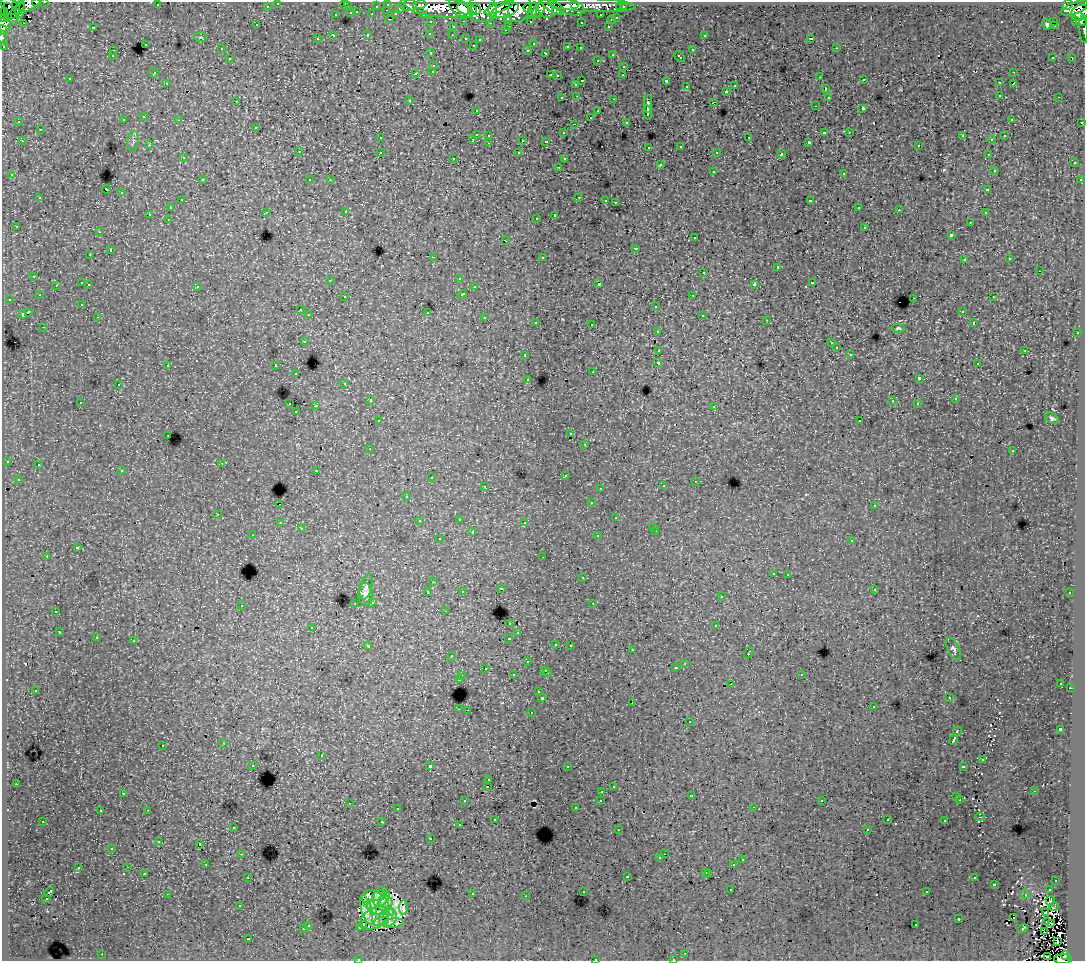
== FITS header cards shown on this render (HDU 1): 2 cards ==
NAXIS1  =                 1083
NAXIS2  =                  959

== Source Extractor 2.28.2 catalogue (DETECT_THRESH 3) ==
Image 1083 x 959 px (HDU 1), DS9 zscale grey, 1 PNG px = 1 image px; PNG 1087 x 963 px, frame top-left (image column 1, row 959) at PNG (2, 2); each listed source drawn as its Kron ellipse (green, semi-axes under 4 px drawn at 4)
Background 179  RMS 1.5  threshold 4.46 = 3 sigma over >= 5 px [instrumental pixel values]
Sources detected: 589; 7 with non-positive FLUX_AUTO (blend fragments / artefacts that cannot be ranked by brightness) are neither listed nor drawn; of the other 582, the 500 brightest by FLUX_AUTO listed and drawn (82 fainter detections omitted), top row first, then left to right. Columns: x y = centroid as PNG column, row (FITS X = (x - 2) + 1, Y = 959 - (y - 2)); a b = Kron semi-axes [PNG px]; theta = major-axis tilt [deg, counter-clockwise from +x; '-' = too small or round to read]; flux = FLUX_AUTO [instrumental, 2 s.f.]
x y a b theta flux
45 2 3 2 - 3900
30 3 12 6 33 35000
36 3 4 2 - 6700
278 3 3 3 - 3700
344 3 3 2 - 260
388 4 3 3 - 6700
16 5 2 2 - 8400
157 5 3 2 - 130
408 5 9 6 -14 22000
420 5 6 3 13 26000
574 5 4 3 - 22000
592 5 44 7 -2 94000
1068 5 5 4 - 66000
10 6 11 7 -37 1600
267 6 3 3 - 2200
347 6 3 3 - 1300
376 6 3 2 - 1500
552 6 15 5 -31 81000
438 7 33 9 -6 260000
569 7 16 8 -16 94000
620 7 3 3 - 1700
623 7 3 3 - 2700
400 8 3 3 - 1200
460 8 13 7 -38 150000
482 8 14 13 - 260000
499 8 16 4 20 120000
519 8 14 10 67 130000
528 8 4 3 - 17000
1074 8 14 5 21 72000
467 9 10 6 -15 120000
476 9 6 4 -57 86000
546 9 9 7 -70 72000
20 10 8 4 80 38000
387 10 3 2 - 360
505 10 15 6 19 200000
532 10 8 4 74 68000
538 10 8 5 63 120000
4 11 2 2 - 1800
16 11 10 3 43 44000
493 11 8 4 -85 73000
357 12 3 2 - 540
351 13 3 3 - 1200
1080 13 9 7 29 120000
11 14 12 5 -64 23000
372 14 3 3 - 1400
396 14 4 3 - 1100
423 14 3 2 - 2500
336 15 3 3 - 570
601 15 3 3 - 2200
8 18 4 3 - 6700
508 18 3 3 - 1500
617 18 3 3 - 670
2 19 2 2 - 4600
389 19 3 2 - 380
1081 19 7 5 -48 48000
611 20 3 3 - 520
1076 20 3 3 - 7500
464 21 3 2 - 460
530 21 3 3 - 1900
1054 21 3 3 - 2700
431 22 3 3 - 3000
581 22 3 3 - 140
24 23 3 2 - 190
490 23 3 2 - 140
1047 24 5 3 - 720
4 25 7 6 - 37000
257 25 3 2 - 190
1055 25 4 2 - 150
509 26 3 2 - 510
608 26 3 2 - 500
93 27 3 3 - 920
453 27 3 3 - 510
3 30 5 4 - 18000
505 30 3 2 - 220
1083 30 13 2 -86 11000
430 34 3 3 - 230
333 35 4 3 - 910
368 35 3 3 - 680
452 35 3 2 - 200
704 35 3 3 - 340
2 37 6 2 86 4000
201 37 6 5 - 140
466 38 3 3 - 540
811 38 3 3 - 19000
317 39 3 3 - 280
480 40 3 3 - 250
145 44 3 3 - 540
533 44 3 3 - 160
473 45 3 3 - 270
4 46 3 3 - 1400
568 47 3 3 - 570
580 48 3 2 - 150
836 48 3 2 - 390
221 49 3 3 - 200
528 50 3 3 - 180
692 50 3 3 - 540
113 51 3 2 - 310
431 53 3 3 - 290
546 53 3 3 - 550
612 54 3 2 - 450
112 56 3 3 - 240
679 57 6 3 -44 570
1053 57 3 3 - 260
1071 57 3 2 - 250
230 59 3 3 - 450
597 60 3 3 - 230
434 65 3 3 - 510
624 66 3 3 - 380
433 71 3 3 - 460
1013 72 3 2 - 420
154 73 5 4 - 250
416 73 3 3 - 790
550 75 3 2 - 570
623 75 3 2 - 170
557 76 3 3 - 130
820 77 3 2 - 240
70 79 3 3 - 190
864 80 3 2 - 230
582 81 3 2 - 750
666 81 3 3 - 1700
167 83 3 2 - 260
999 83 3 3 - 410
576 84 3 3 - 370
1013 84 3 2 - 200
735 86 3 3 - 520
687 87 3 3 - 290
825 89 3 3 - 390
726 91 3 3 - 370
1000 95 3 2 - 430
577 96 3 2 - 300
828 97 3 3 - 300
1059 97 3 2 - 280
562 98 3 2 - 330
614 99 3 2 - 730
409 100 3 3 - 370
236 101 3 3 - 130
713 102 4 2 - 650
648 104 9 3 88 3700
815 106 3 2 - 260
863 109 3 3 - 1600
476 110 3 2 - 270
598 111 3 3 - 420
648 113 7 3 -80 2600
144 117 3 3 - 350
590 117 3 2 - 650
1011 119 3 3 - 300
123 120 3 3 - 340
179 120 3 2 - 230
19 122 3 2 - 170
626 122 3 3 - 190
1082 122 3 3 - 1700
574 124 3 2 - 130
256 127 3 3 - 440
40 130 3 3 - 460
824 132 4 3 - 1300
849 132 3 2 - 280
563 133 3 3 - 240
476 134 3 3 - 1100
489 135 3 3 - 470
963 136 4 3 - 840
1004 136 3 2 - 170
380 138 3 2 - 210
749 138 3 3 - 730
473 139 3 3 - 480
523 140 3 3 - 970
992 140 4 3 - 150
22 141 3 2 - 410
133 141 10 5 83 290
546 141 3 3 - 200
809 142 3 3 - 180
489 143 3 2 - 440
149 145 3 2 - 220
681 146 3 3 - 380
918 146 3 3 - 300
649 147 3 3 - 250
299 152 3 3 - 370
380 152 3 3 - 470
717 152 3 3 - 140
519 153 3 3 - 310
781 154 4 3 - 2100
988 154 3 2 - 270
183 158 3 3 - 250
454 158 3 3 - 290
564 159 3 3 - 240
1074 163 3 3 - 410
660 165 3 3 - 730
559 167 3 2 - 350
994 170 3 3 - 320
713 171 3 3 - 500
844 173 3 3 - 590
12 175 4 3 - 290
202 180 3 3 - 430
310 180 3 3 - 340
330 180 3 3 - 150
1080 180 3 3 - 290
106 189 4 2 - 600
988 190 3 3 - 350
121 193 3 3 - 540
579 197 3 2 - 530
40 198 3 3 - 510
181 200 3 2 - 240
606 200 3 2 - 180
810 201 4 3 - 1800
615 202 3 2 - 430
859 207 3 2 - 290
170 208 3 3 - 430
899 210 3 2 - 230
266 212 3 2 - 220
346 212 3 2 - 280
985 213 3 3 - 230
150 214 3 3 - 1700
555 215 4 3 - 2400
536 218 3 2 - 180
168 219 3 2 - 310
970 222 3 2 - 240
16 226 3 3 - 160
865 227 3 3 - 600
99 232 3 2 - 210
951 235 4 3 - 1400
695 238 3 3 - 250
506 241 3 2 - 340
635 248 3 3 - 670
110 250 3 3 - 850
90 255 3 2 - 170
433 257 3 2 - 1000
542 257 3 3 - 440
1010 259 3 3 - 180
964 260 3 3 - 300
777 267 3 3 - 890
1039 271 3 2 - 140
704 272 3 3 - 590
34 276 3 3 - 430
459 278 3 3 - 210
330 280 3 2 - 160
82 283 3 3 - 1000
812 283 3 3 - 790
89 284 3 3 - 330
599 284 3 3 - 1800
754 284 4 3 - 1300
56 285 3 2 - 250
197 286 3 3 - 490
474 287 3 2 - 230
462 294 5 3 - 710
39 295 3 3 - 270
693 295 3 2 - 310
345 297 3 3 - 250
993 297 3 2 - 340
914 298 3 2 - 650
9 299 3 2 - 380
82 304 3 3 - 160
656 306 3 3 - 580
300 310 3 2 - 220
962 311 3 2 - 250
28 312 4 3 - 2200
427 312 3 3 - 1000
22 314 3 3 - 1000
309 315 3 3 - 370
702 315 3 3 - 430
98 317 3 2 - 260
485 318 3 3 - 740
767 320 3 2 - 230
536 322 3 3 - 330
974 323 3 3 - 130
592 325 3 3 - 1300
44 327 3 2 - 270
898 328 6 3 -4 170
658 331 3 3 - 370
1077 333 3 2 - 480
304 341 3 3 - 390
831 343 3 2 - 190
836 348 3 3 - 220
659 350 4 3 - 1300
1025 350 3 2 - 640
850 354 3 3 - 350
525 355 3 3 - 470
658 363 4 3 - 2500
977 364 3 2 - 150
168 365 3 2 - 350
276 366 3 3 - 510
592 372 3 2 - 380
296 374 3 2 - 300
919 378 4 3 - 3300
528 379 3 2 - 230
345 383 3 3 - 260
118 385 3 2 - 310
955 399 3 3 - 190
370 401 3 3 - 340
893 401 3 3 - 130
80 402 3 2 - 340
290 404 3 2 - 500
917 404 3 3 - 210
315 406 3 2 - 940
714 406 3 3 - 330
296 412 3 2 - 160
1052 418 7 5 -32 230
378 421 3 3 - 370
860 421 3 2 - 160
571 434 3 2 - 140
168 435 3 2 - 360
585 444 3 3 - 230
370 449 3 2 - 230
1012 451 3 3 - 240
7 461 3 3 - 350
222 463 3 2 - 270
38 465 3 3 - 360
316 470 3 2 - 590
122 471 3 3 - 390
565 475 3 3 - 300
431 478 3 2 - 230
18 479 3 3 - 220
695 481 3 2 - 230
485 486 3 2 - 360
663 486 3 3 - 400
600 488 3 3 - 180
407 496 3 3 - 280
591 503 3 3 - 150
279 504 2 2 - 170
874 506 3 3 - 190
218 514 3 2 - 350
616 518 3 3 - 510
459 519 3 3 - 360
419 521 3 3 - 240
525 522 3 3 - 170
280 523 3 3 - 450
654 527 3 3 - 230
301 529 3 2 - 150
656 531 3 2 - 330
472 532 3 3 - 640
253 535 3 2 - 140
598 536 3 3 - 330
439 539 3 3 - 350
852 540 3 3 - 410
77 548 4 3 - 1200
47 557 3 2 - 620
543 557 3 2 - 210
773 573 3 3 - 330
788 574 3 3 - 890
582 578 3 3 - 440
433 582 3 3 - 130
366 587 13 6 77 340
501 589 3 3 - 290
874 589 3 3 - 310
462 591 3 3 - 220
428 592 3 3 - 700
1070 593 3 3 - 240
365 594 11 7 -89 550
721 597 3 3 - 320
373 602 3 3 - 420
355 603 3 2 - 270
593 603 3 2 - 140
241 605 3 3 - 490
56 611 3 3 - 370
445 611 3 2 - 210
510 623 3 3 - 470
716 626 3 3 - 1600
312 627 3 3 - 280
59 632 3 3 - 330
518 633 3 2 - 200
96 638 3 2 - 330
509 638 3 3 - 880
134 641 3 3 - 850
556 644 3 3 - 340
570 645 3 3 - 370
368 646 4 3 - 380
953 649 12 5 -64 310
632 650 3 2 - 340
748 653 6 3 70 840
451 656 3 2 - 250
527 662 3 3 - 600
685 663 3 2 - 440
485 668 3 3 - 230
676 668 3 3 - 300
545 670 3 3 - 570
547 673 3 2 - 610
801 674 3 3 - 390
513 675 3 3 - 470
462 676 3 2 - 330
459 679 3 3 - 890
1061 683 3 2 - 140
731 684 3 2 - 230
1070 688 2 2 - 350
36 691 3 3 - 130
539 692 3 3 - 300
542 698 3 3 - 2600
949 698 3 2 - 270
632 702 3 2 - 190
873 707 3 2 - 220
459 709 3 2 - 450
467 710 3 2 - 370
531 712 3 2 - 620
689 722 3 3 - 460
1060 729 3 3 - 3100
957 731 5 3 - 1100
954 740 5 3 - 4500
224 743 3 3 - 300
163 745 3 3 - 380
321 756 3 3 - 720
983 760 3 3 - 130
253 765 3 3 - 210
430 766 3 3 - 4400
963 766 4 3 - 880
567 767 3 2 - 180
489 780 3 3 - 190
16 784 3 2 - 340
488 786 3 2 - 680
613 787 3 3 - 290
602 791 3 2 - 360
1034 791 3 2 - 200
123 793 3 2 - 200
692 796 3 2 - 130
957 797 3 3 - 240
960 799 3 3 - 320
601 800 3 3 - 390
465 801 3 3 - 360
822 801 3 3 - 170
349 803 3 2 - 470
754 807 3 2 - 350
576 808 3 3 - 280
397 809 3 3 - 270
147 810 3 2 - 540
100 811 3 2 - 260
980 817 5 4 - 170
495 819 3 3 - 280
887 820 3 3 - 210
43 821 3 2 - 180
945 821 3 3 - 380
382 822 3 3 - 1000
459 825 3 2 - 130
233 827 3 3 - 330
867 829 3 2 - 200
618 830 3 2 - 190
431 839 3 3 - 200
159 841 3 3 - 250
200 845 3 3 - 5500
112 849 3 2 - 160
241 854 3 2 - 280
664 854 2 2 - 210
660 858 3 3 - 360
742 860 3 3 - 460
206 864 2 2 - 170
734 865 3 3 - 1300
128 867 3 2 - 420
78 868 3 3 - 730
706 872 3 3 - 680
144 873 3 3 - 700
709 873 3 3 - 660
248 877 3 2 - 340
627 877 3 3 - 900
974 878 3 3 - 420
1056 880 3 3 - 250
994 884 3 3 - 960
731 890 3 2 - 210
1049 890 3 2 - 390
383 891 4 3 - 200
583 891 3 3 - 270
49 892 5 3 - 260
927 892 3 2 - 260
167 894 3 2 - 1000
472 894 3 3 - 650
1025 894 4 4 - 150
379 895 7 5 14 370
368 896 7 6 - 280
526 896 3 2 - 190
46 899 3 2 - 580
384 899 8 4 61 340
1050 901 5 2 - 130
375 902 15 10 -41 860
386 904 8 6 64 680
240 905 3 3 - 190
1054 906 5 2 - 120
403 907 7 4 86 480
372 908 7 3 -70 440
367 910 15 5 -74 420
389 912 5 4 - 350
1045 913 3 2 - 150
388 917 10 8 49 1300
375 918 16 10 30 190
1013 918 2 2 - 300
959 919 3 3 - 610
381 921 8 3 16 260
1047 922 3 2 - 180
393 923 10 4 7 210
1052 923 2 2 - 160
308 925 3 3 - 530
364 925 3 2 - 240
916 925 3 2 - 290
360 927 3 3 - 260
1023 928 5 3 - 140
303 929 3 3 - 430
1044 932 3 2 - 210
248 939 3 3 - 1500
1057 942 4 2 - 400
685 953 3 2 - 200
102 954 3 2 - 490
1065 955 5 3 - 26000
1047 956 3 2 - 600
358 959 3 3 - 200
595 959 3 2 - 510
673 959 3 2 - 300
1063 959 9 5 0 100000
At the frame edge (FLAGS 8, measured only in part): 13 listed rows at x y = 45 2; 30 3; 36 3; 278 3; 2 19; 3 30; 1083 30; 2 37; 4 46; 358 959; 595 959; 673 959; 1063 959
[82 fainter detections neither listed nor drawn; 7 non-positive-flux detections neither listed nor drawn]